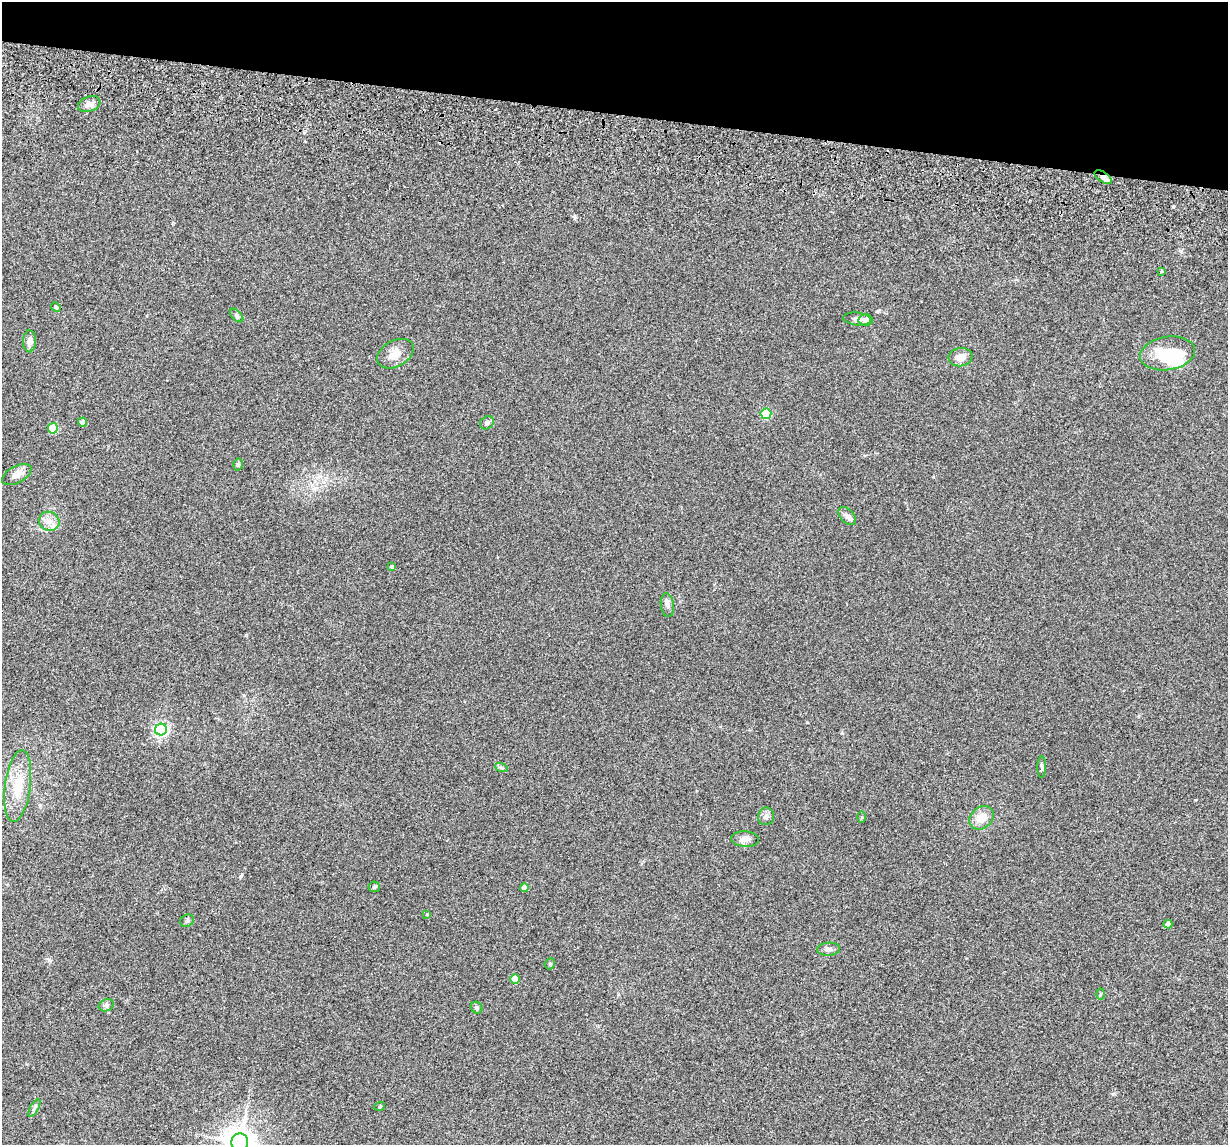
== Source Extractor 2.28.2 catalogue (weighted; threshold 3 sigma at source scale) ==
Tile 2 of 4 x 4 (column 2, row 1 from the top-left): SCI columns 1260-2485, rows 3666-4808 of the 4974 x 5163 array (HDU 1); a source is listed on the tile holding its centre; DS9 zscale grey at full resolution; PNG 1230 x 1147 px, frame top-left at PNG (2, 2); each listed source drawn as its Kron ellipse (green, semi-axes under 4 px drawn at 4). Shown black and unused: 10% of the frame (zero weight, under 3 of 5 exposures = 6% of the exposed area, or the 3 px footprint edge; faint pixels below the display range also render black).
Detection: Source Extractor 2.28.2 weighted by HDU 2 'WHT'; one run over the whole footprint, this tile lists its part. Background 0.0377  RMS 0.0053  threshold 0.0237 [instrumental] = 3 sigma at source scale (4.5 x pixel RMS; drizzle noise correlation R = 1.50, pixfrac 1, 0.05/0.05 arcsec/px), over >= 5 px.
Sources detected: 46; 2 inside a brighter object's white glare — neither listed nor drawn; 1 inside a brighter listed object's ellipse — not listed separately; the other 43 listed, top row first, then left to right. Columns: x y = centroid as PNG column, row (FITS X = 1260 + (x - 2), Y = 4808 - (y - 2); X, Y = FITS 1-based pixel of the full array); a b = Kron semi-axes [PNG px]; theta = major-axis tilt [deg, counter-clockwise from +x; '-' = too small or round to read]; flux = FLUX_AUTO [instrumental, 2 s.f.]
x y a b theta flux
89 104 12 7 20 3
1103 177 10 5 -34 4.4
1161 271 3 2 - 0.47
56 307 5 4 - 0.63
237 316 8 5 -45 1.1
857 319 14 6 -6 2.1
865 320 7 5 -4 2.5
30 341 11 6 88 2.7
1168 353 27 16 9 17
395 354 19 13 29 5.9
960 357 12 9 6 3.8
766 414 5 5 - 31
83 422 4 4 - 2.3
487 423 7 6 - 1.6
53 428 5 5 - 18
238 464 6 5 - 0.87
17 474 16 8 29 4.3
847 516 11 6 -47 2
49 521 10 9 - 3.7
392 566 4 3 - 1
667 605 12 6 -83 2.1
161 730 6 6 - 110
501 767 6 4 -18 0.89
1042 767 11 4 89 1.1
18 786 36 13 82 14
766 816 9 8 - 1.7
862 817 6 4 90 0.57
981 818 13 10 39 6.2
745 839 14 7 -4 2.7
374 887 6 5 - 0.73
524 888 4 4 - 4.3
427 914 4 4 - 0.4
187 921 7 6 - 1.2
1168 924 4 4 - 3.3
828 949 11 6 2 1.7
550 964 6 5 - 0.63
515 979 5 4 - 11
1100 994 5 3 - 0.54
106 1005 8 6 22 1.3
477 1008 6 5 - 0.98
380 1106 5 3 - 0.44
34 1108 10 4 60 1.3
240 1142 8 8 - 840
Overlapping masked pixels (flux is a lower limit): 1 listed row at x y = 1103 177
Isophote crosses this tile's border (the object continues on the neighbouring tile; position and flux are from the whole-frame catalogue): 1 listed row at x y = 240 1142
Unlisted compact peaks at least as high as the median listed source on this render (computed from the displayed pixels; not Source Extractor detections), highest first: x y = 241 876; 575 217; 49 960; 1113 1094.